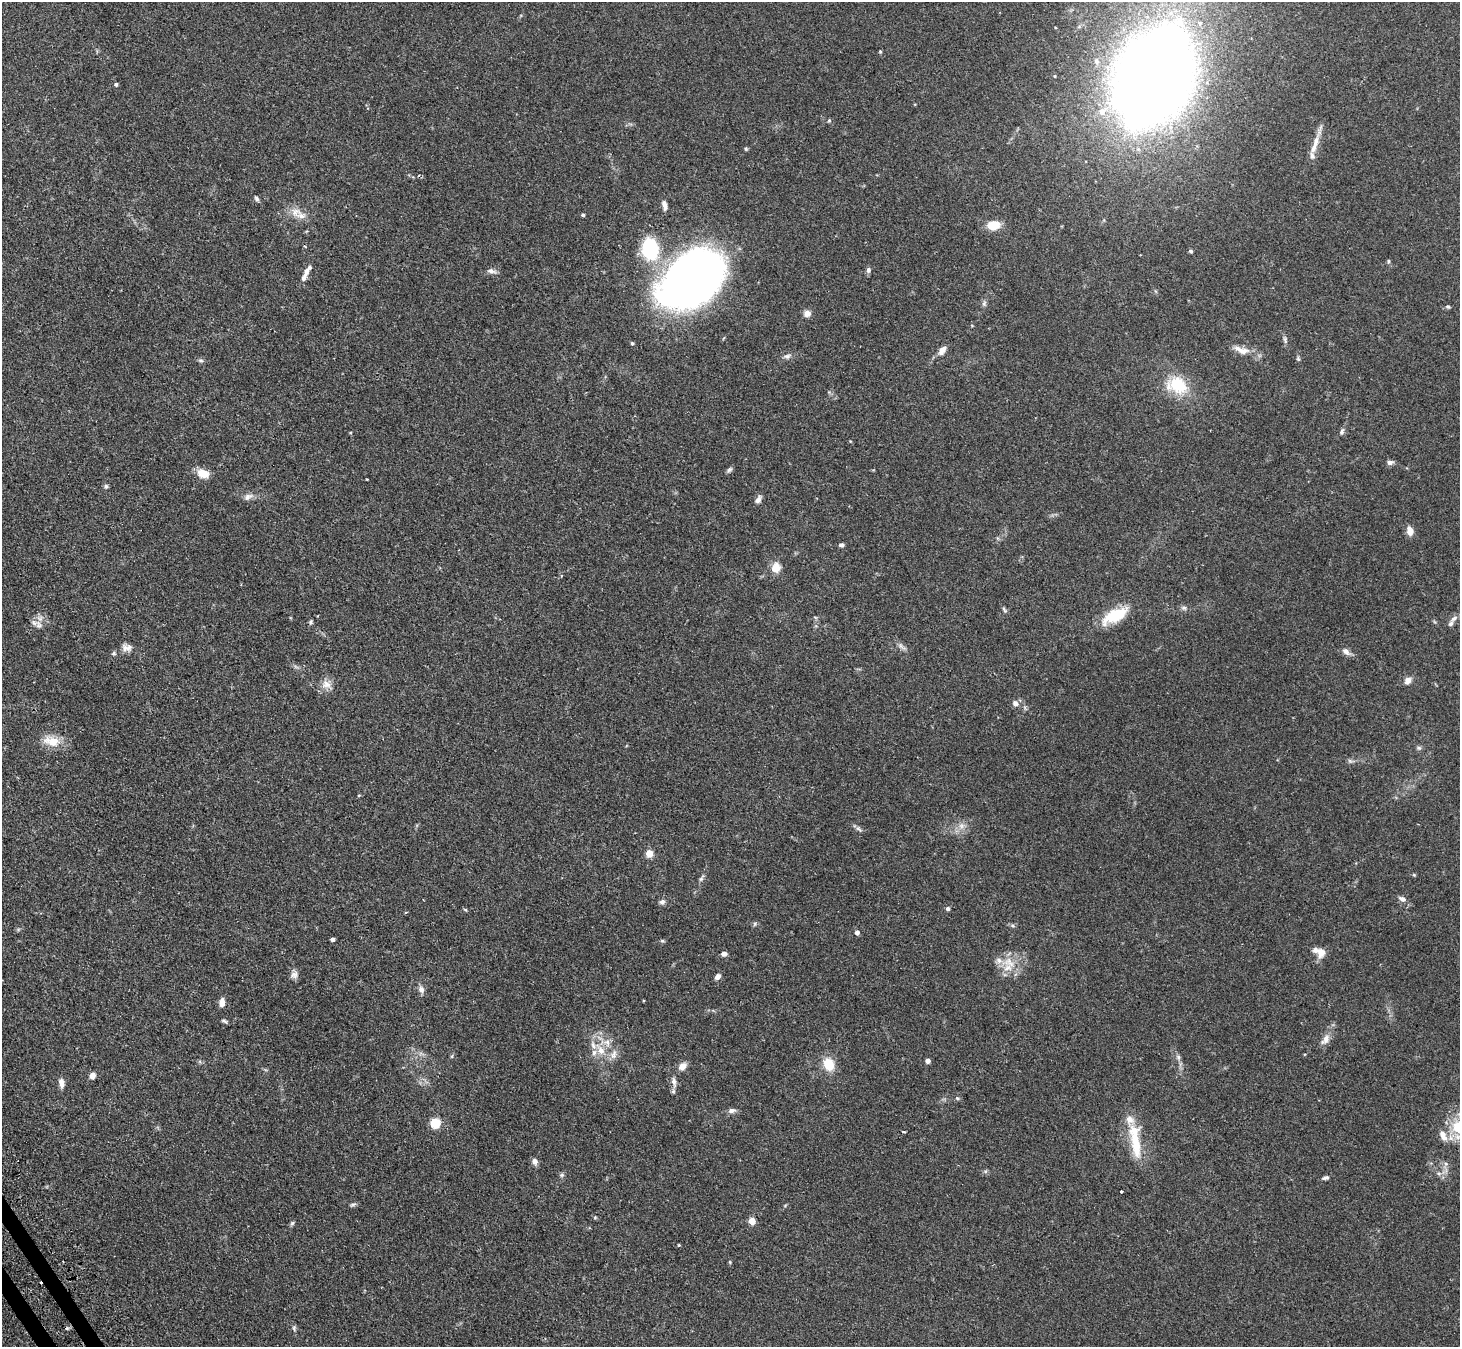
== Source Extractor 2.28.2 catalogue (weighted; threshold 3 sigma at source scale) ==
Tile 7 of 4 x 4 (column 3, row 2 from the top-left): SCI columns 2947-4404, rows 2860-4204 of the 5893 x 5858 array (HDU 1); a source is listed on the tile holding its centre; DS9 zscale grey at full resolution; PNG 1462 x 1349 px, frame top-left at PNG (2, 2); no overlay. Shown black and unused: <1% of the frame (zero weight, under 2 of 3 exposures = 3% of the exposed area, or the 3 px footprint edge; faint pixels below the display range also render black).
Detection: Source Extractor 2.28.2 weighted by HDU 2 'WHT'; one run over the whole footprint, this tile lists its part. Background 0.106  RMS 0.0065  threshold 0.0291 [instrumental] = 3 sigma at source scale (4.5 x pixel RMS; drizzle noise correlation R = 1.50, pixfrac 1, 0.05/0.05 arcsec/px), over >= 5 px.
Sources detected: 132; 1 inside a brighter object's white glare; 3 cosmic-ray / hot-pixel residue — not listed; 15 inside a brighter listed object's ellipse — not listed separately; the other 113 listed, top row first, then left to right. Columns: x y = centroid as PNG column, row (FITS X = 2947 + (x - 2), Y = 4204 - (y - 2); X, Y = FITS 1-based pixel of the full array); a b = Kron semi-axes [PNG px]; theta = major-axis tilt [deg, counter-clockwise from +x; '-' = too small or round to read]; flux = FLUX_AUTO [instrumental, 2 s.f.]
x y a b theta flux
880 51 4 4 - 0.75
1096 61 8 7 - 2
1054 76 3 3 - 0.47
1154 77 54 35 66 2200
116 84 5 4 - 1
1102 111 11 9 47 6.1
829 120 5 4 - 0.81
1315 142 25 8 73 8
746 149 5 4 - 0.72
256 198 7 5 -52 1.4
665 207 12 6 85 2.3
296 212 16 13 10 7
583 215 4 4 - 1.2
993 225 12 8 10 13
650 249 21 16 -81 48
1191 251 4 4 - 1.4
1388 261 6 4 83 0.86
868 270 8 6 78 1.8
491 271 13 6 -13 2.6
304 278 14 6 67 3
693 283 62 39 42 480
984 304 8 6 75 1.5
1448 307 6 5 - 1.1
807 313 8 7 - 3.7
1285 340 10 5 -72 1.6
632 343 4 4 - 0.82
942 350 13 7 50 4.4
1243 351 18 10 -4 5.9
787 356 9 7 14 2.2
1298 359 6 5 - 0.98
201 360 8 4 -8 1.1
1177 385 29 22 -17 24
829 392 5 5 - 0.86
1342 431 10 5 66 1.8
1390 462 8 6 6 2.2
729 470 9 5 44 1.4
203 473 12 9 -21 9.2
367 479 3 2 - 0.48
106 486 6 5 - 1.2
248 497 15 8 25 3.3
758 499 10 6 58 2.8
1410 531 12 8 -76 4.3
841 545 6 5 - 1.5
776 568 13 10 74 7.1
1184 608 8 6 -14 1.7
1004 610 11 4 -59 1.2
1115 615 28 12 27 26
815 617 6 4 -19 0.74
1454 618 13 6 37 2.6
311 622 9 3 79 0.99
39 625 13 9 -62 4.4
901 646 14 6 -37 2.4
125 648 12 9 -54 3.1
1346 652 13 7 -40 3.1
114 653 6 5 - 1
1408 681 10 7 47 3.5
326 684 13 11 -25 5.4
1015 703 8 7 - 3.1
52 741 19 11 -11 12
1419 748 6 6 - 1.2
1350 761 6 5 - 1.2
359 795 5 3 - 0.56
961 826 9 8 - 3.3
859 829 11 5 -39 1.7
649 853 5 5 - 16
1414 875 5 4 - 0.63
701 879 8 5 63 1.5
1402 899 9 6 -25 2.8
662 902 7 6 - 2.1
948 909 5 4 - 1.7
406 912 4 2 - 0.59
755 924 6 4 89 0.95
1012 925 7 5 -12 1.2
857 932 4 4 - 3
332 939 4 3 - 1.8
662 941 7 3 -8 0.85
1321 952 13 11 -76 5.6
724 954 7 5 2 2.4
1009 962 19 14 -30 12
294 975 10 9 - 3
718 977 7 5 43 2.7
421 989 10 8 -71 2.8
222 1002 10 6 86 3.9
224 1021 9 4 -25 1.2
1325 1039 17 8 57 4.9
607 1042 12 7 -58 4.4
601 1051 12 10 -67 7.1
614 1054 14 8 73 4.1
452 1056 5 4 - 0.78
1178 1057 8 6 -75 1.8
928 1061 4 4 - 3.4
829 1064 14 11 -73 14
682 1066 10 8 46 4.1
92 1076 7 6 - 3.6
674 1082 13 7 -78 3.1
61 1083 10 6 -81 4
957 1098 6 3 -43 0.84
732 1111 11 6 9 2.5
435 1123 5 5 - 40
1458 1126 21 20 - 19
1136 1143 48 12 -79 22
535 1161 7 6 - 3
1439 1173 6 4 -1 1.4
562 1175 6 5 - 1.1
1325 1178 8 5 10 1.6
1121 1191 3 3 - 2.4
353 1204 10 4 19 1.3
595 1217 5 5 - 0.69
752 1221 5 4 - 14
292 1223 6 5 - 1.1
679 1245 3 3 - 0.86
730 1262 5 3 - 0.59
294 1328 9 5 -81 1.4
Isophote crosses this tile's border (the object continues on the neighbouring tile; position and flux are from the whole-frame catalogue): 2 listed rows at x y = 1154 77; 1458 1126